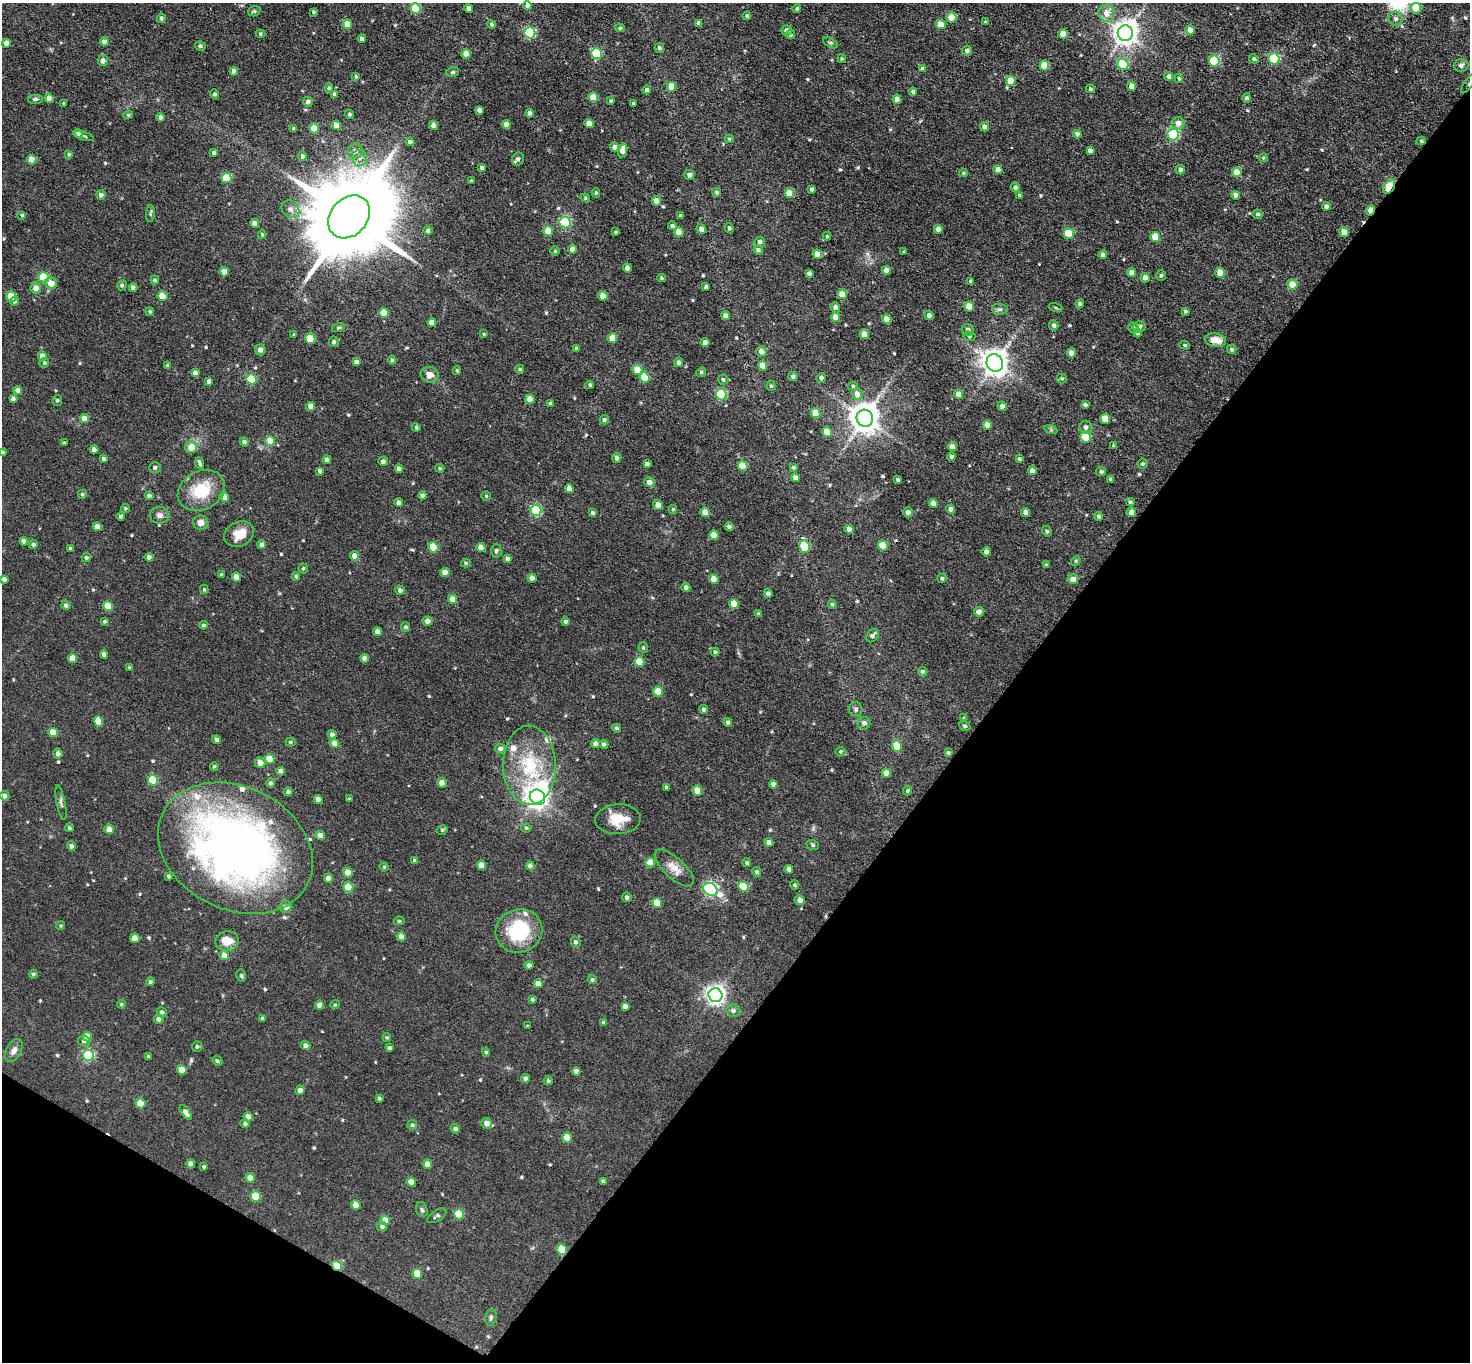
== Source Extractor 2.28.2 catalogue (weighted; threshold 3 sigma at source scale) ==
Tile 15 of 4 x 4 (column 3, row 4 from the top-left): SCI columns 2937-4404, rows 291-1650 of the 5872 x 5879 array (HDU 1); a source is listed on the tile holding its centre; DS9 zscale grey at full resolution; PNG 1472 x 1364 px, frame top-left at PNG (2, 3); each listed source drawn as its Kron ellipse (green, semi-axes under 4 px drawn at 4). Shown black and unused: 35% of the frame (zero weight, under 3 of 5 exposures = <1% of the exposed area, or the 3 px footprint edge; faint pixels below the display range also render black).
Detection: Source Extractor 2.28.2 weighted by HDU 2 'WHT'; one run over the whole footprint, this tile lists its part. Background 0.0516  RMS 0.007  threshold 0.0314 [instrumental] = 3 sigma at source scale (4.5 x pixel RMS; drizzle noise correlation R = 1.50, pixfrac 1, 0.05/0.05 arcsec/px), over >= 5 px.
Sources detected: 568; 1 inside a brighter object's white glare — neither listed nor drawn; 6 inside a brighter listed object's ellipse — not listed separately; of the other 561, all 500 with FLUX_AUTO >= 0.79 (the completeness limit of this list) listed and drawn (61 fainter detections not listed), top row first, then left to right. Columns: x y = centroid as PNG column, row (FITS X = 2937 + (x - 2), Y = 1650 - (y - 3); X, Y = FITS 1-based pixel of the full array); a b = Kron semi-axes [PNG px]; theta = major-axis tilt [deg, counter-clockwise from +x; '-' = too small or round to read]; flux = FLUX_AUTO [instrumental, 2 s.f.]
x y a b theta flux
527 5 4 4 - 3
797 8 4 3 - 1.1
1416 8 5 5 - 21
415 9 5 5 - 30
469 9 4 4 - 3.4
254 11 6 5 - 1.2
313 12 4 3 - 0.89
1106 13 8 8 - 6.1
747 16 4 3 - 1.7
161 18 5 4 - 1.5
952 18 5 5 - 17
1396 19 7 7 - 2.5
985 22 4 3 - 1.4
699 23 4 4 - 2.2
347 24 5 4 - 11
492 24 4 4 - 1.8
941 25 5 4 - 11
620 28 4 4 - 0.99
787 30 5 5 - 2.8
1190 30 5 4 - 5.3
530 33 5 5 - 65
1125 33 8 7 - 700
260 34 5 4 - 0.98
1063 34 5 4 - 11
790 35 4 4 - 1.7
362 39 4 4 - 2.7
104 41 4 4 - 2.8
6 43 4 4 - 4.8
831 43 8 4 -31 1.4
200 46 5 4 - 1.6
659 48 5 4 - 1.7
967 51 5 5 - 2.6
466 54 4 4 - 7.7
596 54 5 5 - 45
842 58 4 3 - 0.83
1254 59 5 4 - 1.4
1274 59 5 5 - 60
103 61 5 5 - 3.2
1214 61 5 5 - 49
1123 64 6 5 - 44
1461 65 7 6 - 2
1044 66 5 5 - 15
922 69 4 4 - 1.9
234 71 4 4 - 3.7
453 72 6 5 - 1.2
1169 76 5 4 - 2.3
356 77 4 3 - 0.9
1179 78 5 4 - 1
1011 81 5 5 - 15
1469 83 12 3 54 2.3
1132 86 5 4 - 6.4
671 87 5 4 - 10
329 88 4 4 - 1
1090 89 4 4 - 1.4
647 90 4 4 - 1.8
913 92 4 4 - 1.7
215 94 4 4 - 1.2
335 94 4 4 - 3.4
593 97 5 5 - 11
49 98 4 4 - 5.2
1247 98 4 4 - 1.5
36 99 8 5 0 1.5
897 99 4 4 - 3.9
611 101 3 3 - 0.99
308 102 5 5 - 2.2
633 103 3 3 - 0.96
64 104 3 3 - 0.86
479 110 4 4 - 2.9
530 113 4 4 - 3
349 114 5 4 - 1.2
128 115 5 4 - 0.92
160 117 4 4 - 2.5
589 123 4 4 - 6.8
1178 123 6 6 - 5
336 125 4 4 - 5.4
433 125 4 4 - 3.7
506 125 4 4 - 5
984 127 4 4 - 3.7
314 128 5 4 - 14
294 129 4 3 - 1.2
78 134 5 4 - 1.8
1077 134 4 4 - 2.5
1173 135 6 5 - 78
84 136 10 3 -18 1.1
729 139 4 4 - 1
1421 141 4 4 - 0.95
410 142 4 4 - 2.6
615 147 4 4 - 3.6
623 150 7 4 77 5.9
355 151 8 7 - 3.4
1090 151 4 4 - 2.4
214 153 3 3 - 1.6
69 154 4 4 - 0.84
302 156 5 4 - 1.7
360 158 8 7 - 3.5
1263 158 4 4 - 0.81
518 159 6 6 - 2.3
32 160 5 4 - 13
482 168 4 4 - 2
1180 169 5 4 - 2.4
998 170 4 4 - 5.5
1237 172 5 4 - 11
963 173 4 3 - 0.9
689 175 5 5 - 2.5
227 178 5 5 - 29
471 181 3 3 - 1.1
1015 187 5 4 - 1.9
1389 187 8 5 59 30
812 189 4 3 - 1.5
717 192 4 4 - 1.5
596 193 4 4 - 0.98
789 193 5 4 - 13
101 195 4 4 - 2.8
1020 195 4 3 - 1.4
1235 195 4 4 - 3.1
585 198 5 4 - 0.9
656 201 4 4 - 6.2
1326 206 4 4 - 2.2
290 209 9 8 - 3.5
1370 210 5 4 - 8.1
150 214 8 4 84 1.3
1258 214 5 4 - 1.4
22 215 4 3 - 0.93
681 216 3 3 - 1.4
349 217 23 18 48 12000
565 223 5 5 - 65
255 224 4 4 - 7.3
672 226 4 4 - 1.8
729 228 5 4 - 1.5
701 229 5 4 - 2.9
938 229 4 4 - 3.8
428 231 4 4 - 1.8
548 231 5 5 - 15
615 232 4 3 - 0.93
679 232 5 4 - 12
1344 232 5 4 - 7.3
1069 234 5 5 - 25
262 235 4 3 - 0.86
827 236 4 4 - 0.84
1155 237 5 5 - 17
760 242 5 5 - 2.6
572 249 4 4 - 5.3
758 250 5 4 - 2.1
555 251 5 4 - 0.95
904 252 3 3 - 1.1
817 254 5 4 - 6.8
1103 255 4 4 - 4.2
627 268 4 4 - 3.9
886 270 4 4 - 5.8
224 272 4 4 - 9.5
1132 272 4 4 - 3.9
809 273 4 3 - 2
1220 273 5 4 - 11
1161 276 5 5 - 1.2
43 277 5 5 - 29
662 278 4 3 - 0.83
1145 278 5 4 - 3.3
155 280 4 4 - 1.4
970 281 3 3 - 1.1
51 283 6 5 - 8.1
1292 284 5 5 - 10
122 285 5 4 - 1.3
706 287 4 3 - 1.6
36 288 5 5 - 5.4
133 288 4 4 - 2.8
842 294 5 4 - 9.7
11 296 5 5 - 20
162 296 5 5 - 16
603 296 4 4 - 7.6
14 301 4 4 - 1.5
1080 304 4 4 - 1.6
835 307 5 4 - 2.4
969 307 5 4 - 11
1056 308 7 3 -19 0.81
1000 309 8 5 -7 1.6
1185 311 3 3 - 1.3
150 312 4 4 - 1.3
384 313 5 5 - 18
929 315 5 4 - 3.1
725 316 4 4 - 3.9
836 317 5 4 - 8.2
887 319 5 4 - 12
432 322 4 4 - 6.6
1054 325 5 4 - 2.3
1139 327 6 5 - 2.2
338 328 6 4 16 1
1133 328 5 5 - 1.8
968 330 6 5 - 2.3
1137 333 4 4 - 2.8
484 334 4 3 - 0.79
864 334 5 4 - 8.4
294 335 4 3 - 0.87
969 336 6 4 -15 0.99
612 338 5 5 - 14
310 339 5 5 - 23
1215 340 11 6 -9 7.8
334 342 5 5 - 1.9
705 343 4 4 - 5.4
1185 345 5 4 - 0.84
576 349 4 3 - 1.8
1232 349 5 4 - 1.5
260 350 5 5 - 3.2
761 352 5 5 - 4.3
1071 353 5 4 - 4.9
42 356 4 4 - 5.1
392 360 4 4 - 1.2
356 362 4 4 - 2.5
678 362 4 4 - 2.2
44 363 5 4 - 1.2
995 363 9 8 - 700
168 365 4 3 - 1.7
763 366 5 4 - 9.6
520 369 4 4 - 1.1
637 370 5 5 - 18
457 371 4 3 - 0.95
701 372 5 4 - 1
195 373 4 4 - 2.9
430 375 9 8 - 5
793 376 4 4 - 2.1
644 377 5 5 - 16
821 378 5 5 - 1.6
251 379 5 5 - 33
1062 379 5 5 - 1.1
723 380 5 5 - 1.4
209 381 4 4 - 2.3
590 385 4 3 - 1.3
771 386 5 4 - 0.91
853 386 5 4 - 0.98
18 390 4 4 - 3.1
857 394 6 5 - 5.6
958 394 5 4 - 5.6
721 395 6 5 - 46
13 399 4 4 - 2.1
530 399 5 4 - 9.8
57 400 5 5 - 1.1
550 403 4 4 - 1.8
1085 405 4 3 - 1.8
311 406 4 4 - 5.6
1002 406 5 4 - 2.6
815 413 5 4 - 11
84 418 4 4 - 6.2
865 418 8 8 - 1000
1105 419 5 4 - 11
604 420 4 4 - 1.4
987 425 4 4 - 6.3
416 427 4 4 - 1.3
1086 427 6 6 - 2.4
1051 430 6 4 -19 0.93
827 432 5 4 - 9.7
1085 437 5 5 - 34
270 441 5 4 - 13
244 442 4 4 - 1.8
64 443 3 3 - 0.88
1114 446 4 4 - 0.95
191 447 6 5 - 9.9
952 447 4 4 - 5.3
94 450 4 4 - 3.8
3 452 4 3 - 0.97
952 457 4 4 - 1.9
617 458 5 4 - 2.4
104 459 4 4 - 2.4
1019 459 4 4 - 1.3
327 460 4 4 - 3
383 461 5 4 - 2.3
200 463 6 3 -69 1.8
647 464 4 4 - 2
1143 464 5 5 - 1.1
743 466 5 5 - 18
793 467 3 3 - 1.5
155 468 6 5 - 1.7
440 468 4 3 - 0.96
399 469 4 4 - 3
320 471 4 4 - 2.5
1032 471 4 4 - 4.5
1101 472 5 4 - 1.6
795 477 4 4 - 2.8
1111 479 4 3 - 1.5
898 480 3 3 - 1.3
649 482 5 5 - 3.8
569 489 4 4 - 5.4
201 490 25 19 28 25
82 494 4 4 - 0.96
149 496 4 4 - 2.4
422 496 4 4 - 2.9
486 496 4 4 - 0.87
224 497 5 4 - 8.8
1130 502 5 4 - 1.2
399 503 4 4 - 3
933 503 4 4 - 5.2
658 505 5 4 - 5.8
125 508 4 4 - 0.93
673 509 4 4 - 0.8
950 509 4 4 - 2.6
536 510 5 5 - 56
705 512 5 4 - 9.4
908 512 5 5 - 2.6
1025 512 4 4 - 3.4
1131 512 5 5 - 3.9
593 513 4 4 - 1.9
159 515 10 8 2 3.1
121 516 4 4 - 1.2
1099 516 4 4 - 1.7
201 523 7 7 - 4.7
97 527 4 4 - 5.8
729 527 4 4 - 2
849 529 4 4 - 4.9
1047 531 5 4 - 1.3
239 534 15 12 27 9.5
714 535 5 4 - 8.3
24 541 4 4 - 2.9
33 544 4 4 - 1.6
262 545 4 4 - 3.5
883 545 5 5 - 17
433 547 5 5 - 23
481 547 4 4 - 7.5
804 547 6 5 - 32
70 548 3 3 - 0.94
496 551 7 5 89 1.5
986 552 5 4 - 2.1
355 556 5 4 - 5.4
149 557 4 4 - 2.9
86 558 4 4 - 1.1
507 559 4 4 - 2.4
1076 561 5 4 - 0.96
466 563 5 4 - 0.99
1046 565 4 4 - 0.84
303 568 5 4 - 1.1
445 573 5 4 - 5.7
221 575 3 3 - 1
296 576 4 4 - 1.2
236 577 4 4 - 8.6
532 578 4 4 - 4.9
942 578 5 4 - 1.4
4 579 4 4 - 2.5
714 579 5 4 - 9.7
1073 579 5 5 - 5.2
686 587 4 4 - 2.4
204 589 5 4 - 0.89
400 590 5 4 - 2.6
768 593 4 4 - 2.5
453 599 4 4 - 9.8
734 604 5 4 - 13
832 604 4 4 - 1.2
66 605 5 4 - 1.8
108 606 5 4 - 18
979 612 5 4 - 3.6
759 614 4 3 - 1.5
104 621 3 3 - 1.2
427 621 5 4 - 3.2
565 621 4 4 - 1.9
203 625 4 4 - 1.1
406 627 5 4 - 1.4
377 632 4 4 - 4.9
872 636 7 5 51 2.3
643 648 5 4 - 0.92
715 652 4 4 - 0.96
104 655 4 4 - 3.4
72 658 5 4 - 9.8
365 658 4 4 - 3.5
639 662 5 5 - 18
130 668 4 4 - 1
923 672 5 4 - 1.6
658 692 5 5 - 16
855 709 7 7 - 1.7
704 710 4 4 - 1.4
964 718 4 4 - 0.97
98 721 5 4 - 14
728 722 4 4 - 1.8
864 723 6 6 - 2.5
965 726 6 4 -19 1.1
617 728 4 4 - 1.3
53 732 5 4 - 13
332 734 4 4 - 2.1
216 740 4 4 - 2.7
291 742 5 4 - 0.91
335 743 4 4 - 8.9
595 744 4 4 - 3.3
604 744 4 4 - 1.9
897 746 5 5 - 19
500 749 5 4 - 2.4
840 752 5 5 - 0.96
948 753 4 4 - 1.1
58 754 5 4 - 3.5
270 759 5 4 - 14
260 763 5 5 - 7.2
529 765 39 26 -89 44
214 766 4 3 - 0.83
281 771 4 4 - 3.8
886 773 5 4 - 6.5
153 780 5 5 - 31
271 783 5 4 - 1.6
442 783 4 4 - 6.5
773 784 4 4 - 2.1
666 787 4 3 - 1.2
697 790 5 4 - 7.7
908 791 5 4 - 1
288 792 4 4 - 2.3
5 796 5 4 - 2.7
537 797 8 7 - 540
318 799 4 4 - 4.5
349 799 3 3 - 0.89
61 803 18 4 -79 2.3
618 819 22 15 3 14
69 828 4 4 - 1.4
526 828 5 4 - 1.1
109 829 5 4 - 6.4
442 830 6 4 12 1.2
320 835 5 4 - 6.3
769 843 4 4 - 3
813 845 6 5 - 1.1
71 846 4 4 - 2.2
235 848 81 61 -26 440
415 861 4 4 - 2.1
650 863 5 4 - 12
747 863 4 4 - 1.1
481 865 5 4 - 9.4
530 866 4 4 - 2.9
384 867 4 4 - 0.88
674 868 25 10 -43 7.7
789 869 4 4 - 3.5
348 872 5 4 - 7.4
757 872 5 4 - 1.5
169 876 3 3 - 1.2
328 878 4 4 - 4.5
795 885 4 4 - 1.2
348 887 5 5 - 20
743 887 5 5 - 29
710 889 7 6 - 140
627 897 5 4 - 1.9
800 900 5 5 - 3.3
657 903 5 4 - 13
286 907 6 6 - 2.5
399 921 5 4 - 1.1
61 926 5 4 - 0.84
519 931 23 21 21 43
401 937 4 4 - 6.9
135 938 5 4 - 8.6
227 941 12 9 5 11
576 942 5 5 - 1.7
224 955 5 5 - 6.7
529 965 4 4 - 2.1
33 974 4 4 - 1.4
241 975 6 4 -75 1.1
592 980 4 4 - 1.3
150 982 4 4 - 1.2
538 984 5 4 - 6.5
715 995 7 6 - 350
532 999 4 3 - 1.1
121 1004 4 4 - 0.89
320 1005 4 4 - 4.5
335 1005 5 4 - 0.82
625 1006 4 4 - 3
733 1011 7 6 - 2.5
162 1012 5 5 - 2
262 1018 4 4 - 1.2
159 1019 5 4 - 3.1
604 1023 4 3 - 1.5
527 1026 3 3 - 0.82
87 1037 5 5 - 9.6
387 1037 4 4 - 0.98
84 1041 6 5 - 2
197 1046 5 5 - 1.5
306 1046 5 4 - 3.1
389 1048 4 4 - 1.4
14 1051 12 7 61 4
486 1052 5 4 - 1.1
89 1055 6 5 - 59
148 1057 4 4 - 1.2
217 1061 5 4 - 1.2
182 1070 5 5 - 11
576 1071 4 4 - 2.9
526 1078 4 4 - 2.3
548 1081 4 4 - 1.3
300 1090 4 4 - 2.7
379 1098 4 3 - 1.1
140 1103 5 5 - 15
186 1112 8 4 -55 3.7
248 1117 5 4 - 5.3
487 1123 5 5 - 6.6
245 1124 4 4 - 1.5
412 1125 5 5 - 1.4
455 1129 5 4 - 2
567 1137 5 5 - 9.7
191 1164 4 4 - 5.2
428 1164 5 4 - 6.7
204 1166 3 3 - 1.1
250 1178 5 5 - 5.2
603 1181 4 3 - 1.4
411 1182 4 4 - 6.6
256 1196 5 5 - 21
356 1205 5 4 - 8.1
422 1210 8 5 -73 1.3
459 1214 5 5 - 28
437 1216 11 5 33 1.7
385 1220 5 4 - 8.8
382 1227 5 4 - 1.7
562 1250 5 5 - 18
337 1266 5 4 - 16
417 1274 5 5 - 13
491 1317 8 5 81 1.5
Overlapping masked pixels (flux is a lower limit): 5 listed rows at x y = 1469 83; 1389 187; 1370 210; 562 1250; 337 1266
Isophote crosses this tile's border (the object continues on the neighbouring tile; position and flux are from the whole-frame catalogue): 1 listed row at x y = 1469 83